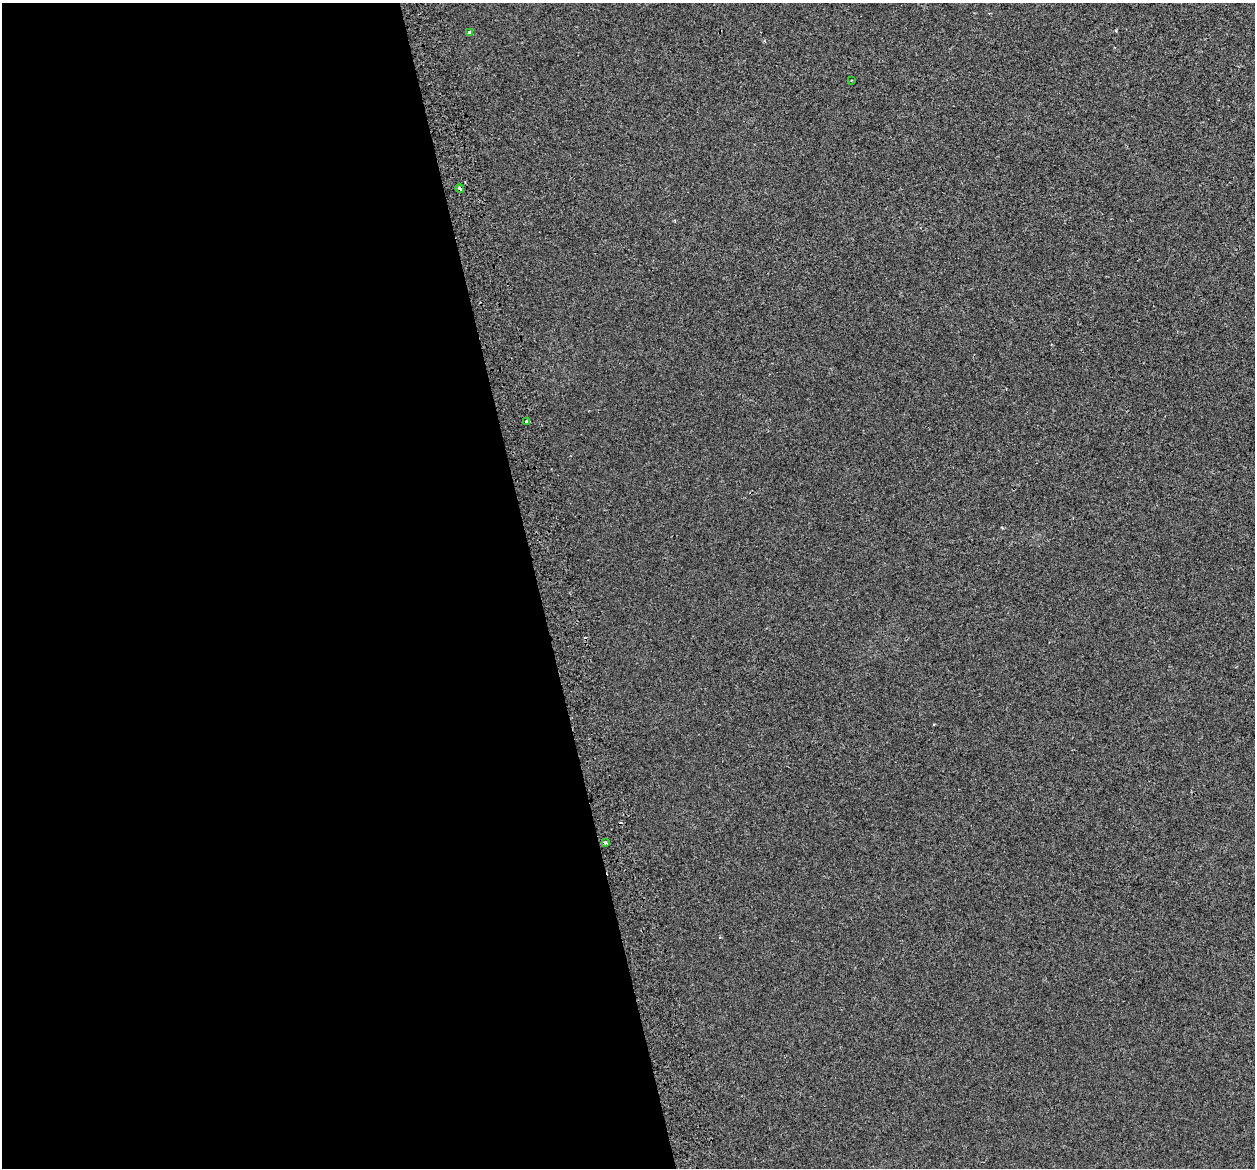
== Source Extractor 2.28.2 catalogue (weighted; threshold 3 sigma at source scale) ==
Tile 9 of 4 x 4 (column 1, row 3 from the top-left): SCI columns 52-1304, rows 1306-2471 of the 5115 x 4897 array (HDU 1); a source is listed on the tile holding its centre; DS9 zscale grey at full resolution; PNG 1257 x 1170 px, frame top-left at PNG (2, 3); each listed source drawn as its Kron ellipse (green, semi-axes under 4 px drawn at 4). Shown black and unused: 43% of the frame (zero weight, under 2 of 3 exposures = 4% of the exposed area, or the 3 px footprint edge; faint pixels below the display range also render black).
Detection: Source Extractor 2.28.2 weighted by HDU 2 'WHT'; one run over the whole footprint, this tile lists its part. Background 8.57e-04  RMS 0.0051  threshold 0.0228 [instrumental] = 3 sigma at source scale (4.5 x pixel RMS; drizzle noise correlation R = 1.50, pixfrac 1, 0.0396/0.0396 arcsec/px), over >= 5 px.
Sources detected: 6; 1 cosmic-ray / hot-pixel residue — neither listed nor drawn; the other 5 listed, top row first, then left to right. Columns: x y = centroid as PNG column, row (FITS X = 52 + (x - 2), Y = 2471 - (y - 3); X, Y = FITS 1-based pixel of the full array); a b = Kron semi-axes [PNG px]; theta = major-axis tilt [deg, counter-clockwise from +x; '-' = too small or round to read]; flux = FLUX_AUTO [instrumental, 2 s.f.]
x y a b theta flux
469 32 3 3 - 1.4
851 81 3 2 - 0.35
460 188 4 4 - 3.6
527 421 4 3 - 2.9
606 843 4 3 - 1.9
Overlapping masked pixels (flux is a lower limit): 3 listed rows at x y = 460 188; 527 421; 606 843